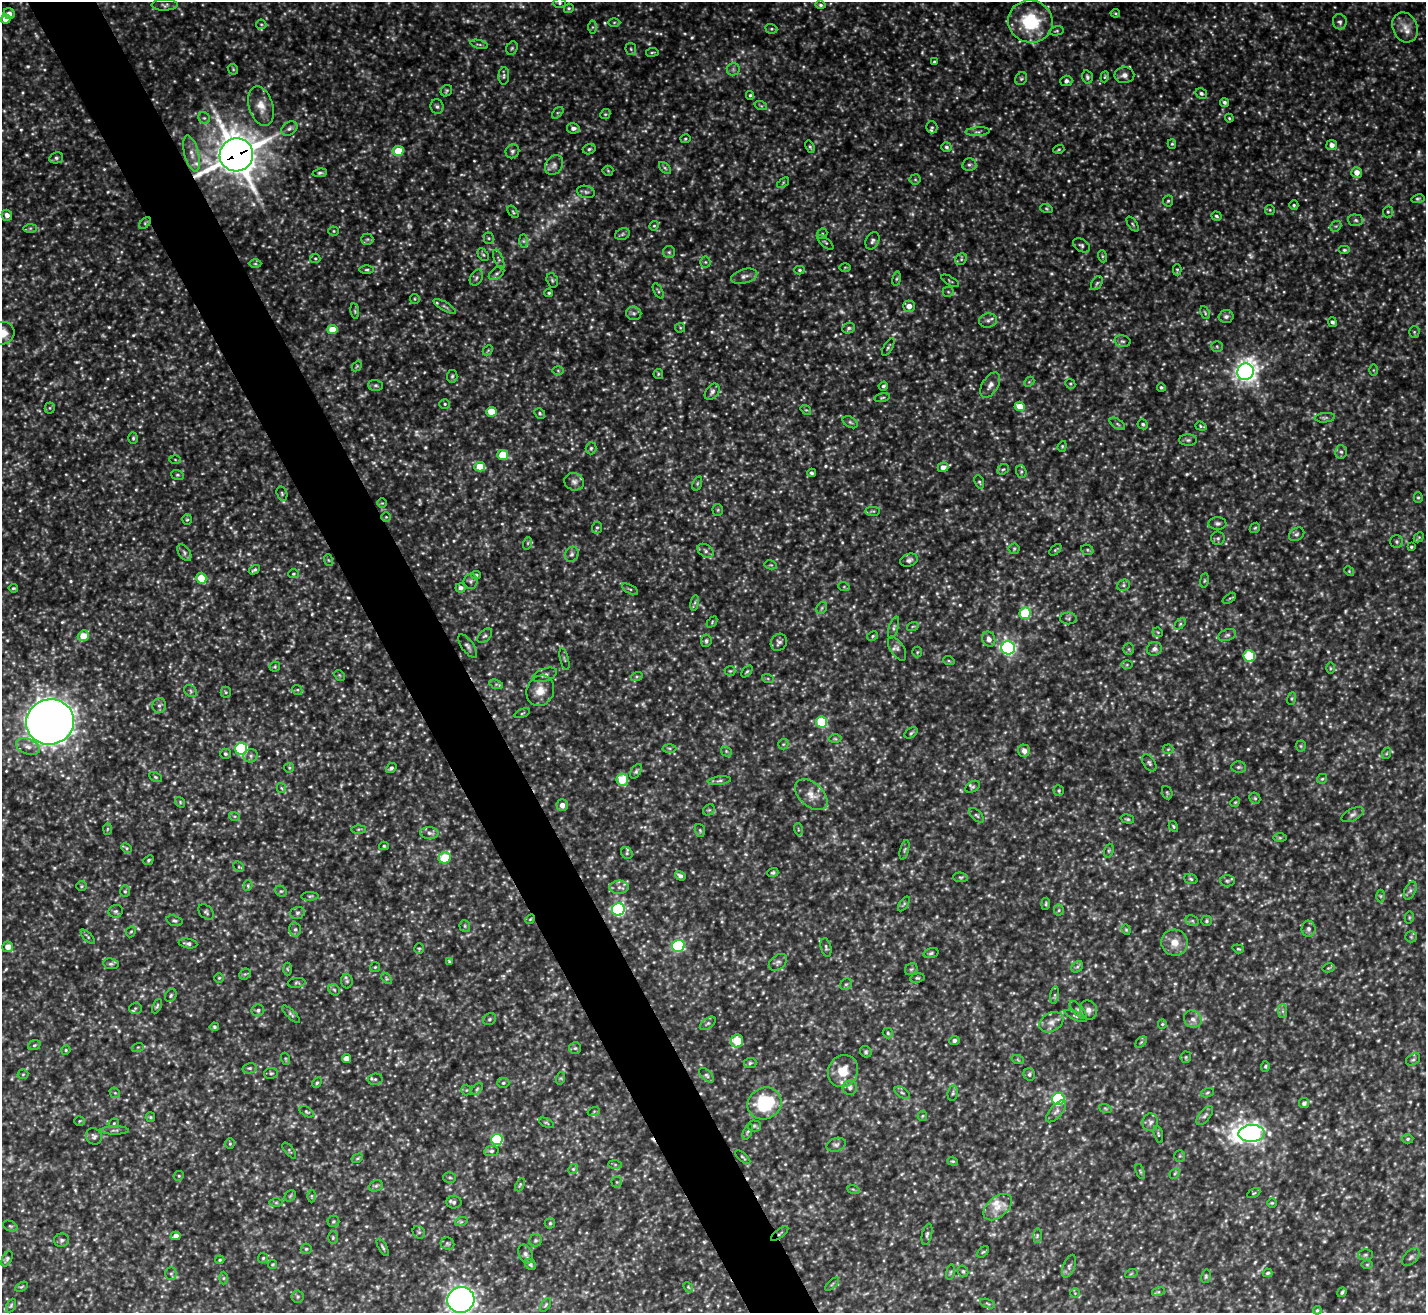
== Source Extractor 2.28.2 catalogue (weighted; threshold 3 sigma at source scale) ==
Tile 11 of 4 x 4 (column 3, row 3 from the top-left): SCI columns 2847-4270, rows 1464-2774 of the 5696 x 5683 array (HDU 1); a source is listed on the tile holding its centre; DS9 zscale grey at full resolution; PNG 1428 x 1315 px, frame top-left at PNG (2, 2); each listed source drawn as its Kron ellipse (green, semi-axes under 4 px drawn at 4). Shown black and unused: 5% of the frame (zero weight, under 3 of 5 exposures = <1% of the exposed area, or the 3 px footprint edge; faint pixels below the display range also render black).
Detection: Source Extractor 2.28.2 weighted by HDU 2 'WHT'; one run over the whole footprint, this tile lists its part. Background 0.232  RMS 0.028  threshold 0.126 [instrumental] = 3 sigma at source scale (4.5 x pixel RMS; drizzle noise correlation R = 1.50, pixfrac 1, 0.05/0.05 arcsec/px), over >= 5 px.
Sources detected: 877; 82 too faint to see at this stretch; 3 cosmic-ray / hot-pixel residue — neither listed nor drawn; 8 inside a brighter listed object's ellipse — not listed separately; of the other 784, all 500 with FLUX_AUTO >= 3.54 (the completeness limit of this list) listed and drawn (284 fainter detections not listed), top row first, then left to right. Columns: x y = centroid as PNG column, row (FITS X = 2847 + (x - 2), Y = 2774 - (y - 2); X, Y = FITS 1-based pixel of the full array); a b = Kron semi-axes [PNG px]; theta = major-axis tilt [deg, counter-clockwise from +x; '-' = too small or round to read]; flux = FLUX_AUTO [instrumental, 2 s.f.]
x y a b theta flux
560 3 6 5 - 5.1
165 5 13 5 1 9.6
820 5 5 4 - 5.4
569 8 5 4 - 4.8
1115 13 5 4 - 3.6
9 14 6 5 - 16
5 19 5 4 - 36
614 22 6 4 1 4.4
1030 22 22 21 - 160
1340 22 8 7 - 10
261 24 5 4 - 3.9
592 27 6 4 90 5.2
1405 27 15 12 -66 29
771 29 6 5 - 4.4
1056 31 7 4 9 4.4
479 44 9 3 -15 4.4
512 48 7 5 62 5.6
631 49 6 5 - 5.4
652 52 6 3 8 3.6
934 62 3 3 - 3.9
233 69 6 4 -46 3.8
733 69 6 6 - 7
1124 75 10 8 2 14
504 76 9 5 89 6.7
1087 77 6 5 - 6.1
1105 77 5 4 - 3.7
1021 79 7 5 56 5.1
1066 81 6 5 - 9.8
446 91 6 5 - 4.6
1201 93 6 5 - 6.9
750 95 4 4 - 3.8
1224 102 4 4 - 6.6
261 106 20 12 -74 38
761 106 6 4 -19 4.3
437 107 7 6 - 7.7
558 113 7 4 44 4.7
605 114 5 4 - 3.7
204 118 6 5 - 5.9
1229 118 4 4 - 3.6
932 127 6 5 - 4.9
573 128 6 5 - 12
289 129 9 6 33 10
978 132 12 4 3 7.2
685 139 5 4 - 3.7
1172 144 5 4 - 3.9
1332 145 5 5 - 16
810 147 6 4 -69 4.5
946 147 5 5 - 5.7
589 149 6 5 - 5.9
1059 149 5 4 - 3.6
398 151 5 5 - 81
512 151 7 6 - 8
191 154 18 7 -75 27
236 155 17 16 - 7600
56 158 7 5 12 6.5
554 165 11 8 57 15
969 165 7 6 - 6.9
665 168 7 4 -45 5.6
608 171 5 5 - 3.7
1357 172 5 5 - 23
320 173 7 3 6 5.4
915 179 5 5 - 4.3
783 183 7 3 38 3.7
586 192 9 6 -15 7.4
1418 199 7 4 8 4.4
1168 201 6 5 - 4.5
1294 205 4 4 - 4.3
1046 208 6 4 -18 4
1270 210 5 5 - 3.8
513 212 7 3 -54 3.7
1388 212 6 5 - 5
7 215 5 5 - 15
1216 216 5 4 - 5.1
1356 220 7 6 - 6.8
145 223 7 4 47 4.9
1133 224 8 4 -55 4.9
654 226 5 4 - 3.9
1336 226 6 4 41 4.6
30 228 6 4 1 5.3
334 231 5 4 - 3.5
622 234 7 5 23 6.2
822 234 6 4 44 4.5
489 238 5 5 - 4.3
367 239 6 5 - 5.9
523 241 7 4 -89 5.9
872 241 9 6 65 9.2
825 242 10 3 -42 4.5
1081 245 9 6 -31 7
1344 250 6 4 0 4.9
669 252 6 6 - 6
483 255 7 4 -52 4.9
1102 256 6 4 -71 3.9
315 258 5 4 - 4.3
499 259 10 4 -69 6.9
961 259 6 5 - 5.3
705 262 5 5 - 4.7
255 264 6 4 -1 4.7
845 267 6 4 1 3.6
367 270 7 3 1 4.3
799 270 5 4 - 4.8
1177 270 6 4 -90 3.9
497 273 9 5 37 6.3
744 276 13 7 15 15
476 278 9 6 60 7.1
897 279 7 3 81 3.7
552 280 7 5 -74 6
950 281 10 3 -29 3.6
1097 283 8 5 58 5.8
658 291 8 3 -61 4.2
948 292 5 5 - 4
549 293 4 4 - 4.5
415 299 5 4 - 3.7
445 306 13 4 -30 8
909 306 6 5 - 21
355 311 8 4 -82 4
634 313 8 6 -18 8.9
1205 313 7 4 -64 4.3
1226 316 7 6 - 10
988 321 9 7 10 10
1332 322 5 4 - 6.9
680 328 5 4 - 3.6
849 328 6 5 - 6.5
332 329 5 4 - 53
1414 332 5 5 - 4.4
2 333 12 11 - 41
1122 341 8 5 -14 6.8
1217 346 6 5 - 5.1
888 347 10 4 60 5.5
488 350 6 4 45 4
357 366 6 4 46 4.1
558 370 6 4 -1 3.9
1373 370 6 4 -90 4.1
1245 372 8 8 - 2000
658 374 5 4 - 3.6
452 376 6 5 - 5.6
1029 382 5 4 - 4.1
1070 384 5 4 - 3.9
376 385 7 5 -1 6.5
990 385 14 8 58 16
883 386 5 3 - 5.4
1161 387 4 4 - 4.4
712 392 9 6 52 9.6
882 398 8 4 12 4.3
445 404 5 4 - 4.3
1020 406 5 4 - 41
50 408 5 5 - 4.2
806 410 5 4 - 3.7
491 412 5 5 - 67
540 413 6 5 - 4.5
1325 418 10 5 5 6.4
850 422 8 5 -31 6.2
1117 424 9 4 -34 6.5
1143 424 5 5 - 5.6
1201 426 6 2 -21 4
133 438 5 4 - 4.6
1188 440 9 5 0 7.1
1062 446 5 4 - 3.7
591 448 6 5 - 5.8
1341 452 7 6 - 7.4
503 455 5 5 - 77
175 460 6 4 -2 3.5
480 467 5 5 - 68
943 467 5 5 - 20
1003 469 6 5 - 4.9
1021 472 6 5 - 5.4
812 473 4 3 - 4.8
177 475 6 5 - 4.7
574 482 10 8 -19 13
979 482 7 4 -68 4.6
697 483 7 4 71 4.9
282 494 7 5 -74 5.2
1418 498 5 4 - 4.3
382 503 5 4 - 3.6
718 510 5 5 - 4
873 511 7 4 1 4.5
386 517 4 4 - 3.7
187 520 5 5 - 3.9
1217 523 9 6 0 9
597 528 6 5 - 4.7
1255 528 6 4 44 4
1297 534 8 6 31 7.3
1419 537 6 4 44 3.9
1218 538 7 6 - 6.5
1397 542 6 6 - 6.4
528 543 6 4 71 4.1
1411 547 3 3 - 4.3
1014 549 5 5 - 4.4
1055 550 7 3 40 3.7
1087 550 6 5 - 4.2
706 551 9 6 -33 9.7
184 553 9 5 -55 8.5
572 554 8 6 61 8.9
328 560 6 4 -70 3.8
909 560 9 6 20 9.6
771 565 6 4 -10 3.7
254 570 6 4 31 6.2
1349 571 5 4 - 3.5
293 574 5 4 - 3.9
476 575 4 3 - 3.9
201 578 5 5 - 88
1204 580 7 3 81 3.7
471 581 7 7 - 7.2
1123 585 6 5 - 5.8
844 587 6 4 -18 3.6
13 588 5 3 - 3.7
461 588 5 4 - 9.3
630 589 9 3 -28 5
1229 598 7 4 35 3.8
695 603 8 4 81 6.1
822 608 6 4 61 5
1025 613 6 5 - 150
1068 618 8 6 -3 6.3
712 622 6 4 48 3.6
1180 624 7 4 45 4.8
913 626 6 3 19 3.8
894 628 11 4 73 7
1158 632 5 4 - 3.7
1227 635 9 5 20 8
83 636 6 5 - 48
485 636 9 5 42 6.8
873 636 6 4 29 4
989 639 8 6 -67 14
706 641 6 5 - 6.2
779 642 9 8 - 9.7
468 646 14 6 -55 10
1008 648 7 6 - 740
897 649 13 6 -58 12
1129 649 6 5 - 5
1154 649 7 6 - 11
917 652 5 5 - 4
1249 656 6 5 - 170
564 659 11 3 -75 4.4
949 661 6 3 -19 3.7
1127 665 6 4 1 3.8
275 667 5 5 - 3.7
1330 668 6 4 -90 3.7
730 671 5 5 - 4
747 671 7 4 47 4
339 675 6 4 -45 3.8
545 675 12 6 19 11
637 676 6 4 19 4.7
768 679 6 4 -20 3.9
496 684 7 4 -20 5.7
297 690 5 4 - 4.2
191 691 7 5 -39 5.9
540 691 15 13 66 38
226 692 5 5 - 4.1
1292 699 6 4 71 4.1
159 705 7 6 - 8.6
522 713 8 3 23 3.6
50 722 24 22 19 4000
821 722 5 5 - 160
911 733 7 4 33 4.9
835 739 6 4 -2 4.2
783 744 5 5 - 4
28 746 12 7 -22 18
1301 746 5 5 - 3.8
669 748 7 4 -1 4.4
241 749 6 6 - 420
1168 749 5 5 - 3.6
726 751 6 4 -48 4.4
1024 751 6 5 - 14
1387 753 6 4 70 3.8
225 754 5 5 - 5
251 756 7 6 - 8.6
1149 763 9 5 -56 7
1238 767 7 5 2 6.9
289 768 5 4 - 3.9
391 768 6 4 41 7.2
636 771 8 5 56 5.8
155 777 7 4 -27 4.4
1322 779 5 5 - 4
622 780 6 6 - 73
720 781 11 4 7 6.8
973 787 8 5 30 5.8
281 788 5 4 - 3.7
1059 791 5 5 - 4.9
1167 793 7 5 -68 3.9
811 795 19 12 -41 35
1255 798 6 5 - 4.9
180 802 6 4 -50 4.1
1235 802 5 4 - 3.6
562 805 6 5 - 18
709 810 6 5 - 4.5
977 815 9 5 -44 6.1
1353 815 12 6 27 9.9
234 816 5 3 - 3.9
1127 819 7 4 -16 4.4
1173 826 6 4 -60 3.7
107 829 6 4 88 3.7
359 829 7 4 1 4.3
798 829 6 3 -72 3.8
700 830 6 5 - 4.7
429 833 9 6 -3 11
1280 838 6 4 0 4.4
384 846 5 4 - 4.4
126 848 5 4 - 4.2
904 850 10 3 75 4.7
1109 851 7 4 71 4.8
627 853 6 5 - 5.5
445 858 6 5 - 99
148 860 5 4 - 4.6
239 867 6 4 -43 4.3
773 873 5 4 - 4.9
680 876 5 4 - 8.1
960 877 7 5 -5 5.3
1191 879 7 5 -19 5
1227 881 7 5 -2 5.9
81 886 5 5 - 3.9
248 886 5 4 - 3.9
619 887 9 6 2 12
125 891 6 5 - 5.2
281 891 6 5 - 5.3
1410 891 9 5 63 8.5
310 896 9 4 0 5
1380 896 6 4 -90 4.4
904 904 8 4 55 4.5
1046 904 6 4 83 3.9
618 909 6 6 - 560
1059 910 5 5 - 4.9
116 911 7 6 - 6.6
206 912 9 6 -45 6.5
297 913 7 5 16 7.6
1409 918 6 4 79 3.9
530 919 5 4 - 3.6
174 921 8 5 -16 6
1192 921 7 5 -29 5.2
1206 921 5 5 - 5.2
465 926 6 5 - 4.9
295 929 7 5 -76 7.4
1309 929 8 7 - 10
1126 930 5 4 - 3.7
131 932 6 4 65 3.9
88 937 9 4 -45 4.5
1411 937 6 5 - 4.5
188 943 9 4 -8 8.1
1174 943 13 13 - 36
678 946 6 6 - 350
8 947 5 5 - 24
826 947 9 5 -77 6.3
419 948 5 4 - 3.8
1238 949 6 4 -19 3.9
931 953 7 4 16 5.6
449 962 4 3 - 3.8
778 962 10 7 39 9.8
111 964 8 5 -8 6.4
375 967 5 5 - 4.1
1077 967 6 5 - 5.9
1328 968 6 4 12 4
287 969 6 4 -87 3.9
911 969 7 5 41 5.4
245 974 6 5 - 5.3
219 978 5 5 - 3.7
387 978 7 4 -46 4.6
917 978 7 4 8 4.7
347 981 7 6 - 6
296 983 9 5 7 5.8
846 984 6 5 - 5.5
334 990 6 5 - 4.7
171 995 7 5 59 5.3
1055 995 9 4 81 5.9
157 1006 8 4 64 4.9
135 1008 6 5 - 5.5
258 1010 6 6 - 7.4
1078 1010 11 5 -48 7.6
1088 1010 10 8 -70 13
1283 1011 7 4 -90 6.7
291 1014 11 4 -44 6.3
1076 1016 12 4 -24 6.6
490 1019 7 5 33 6
1193 1019 9 8 - 16
1051 1022 13 9 30 19
708 1023 9 5 36 6.5
1162 1024 5 4 - 3.8
214 1027 4 4 - 4.3
888 1033 5 5 - 4.5
954 1040 5 4 - 7.5
737 1041 6 6 - 78
1141 1042 7 4 45 4.1
34 1045 6 5 - 5
138 1047 6 4 18 3.6
575 1048 6 6 - 5.1
66 1050 5 4 - 3.8
866 1052 6 5 - 5.6
1186 1057 5 5 - 4.5
346 1058 4 4 - 33
286 1059 6 4 -71 3.7
1413 1059 8 5 35 6.5
1018 1060 6 4 -20 3.6
750 1063 6 5 - 5
1265 1066 5 4 - 3.8
250 1068 7 5 13 5.7
843 1071 16 14 61 59
271 1073 7 5 9 5.9
23 1074 5 5 - 4
1029 1074 6 5 - 6.5
706 1075 9 5 -43 7.3
561 1078 6 4 72 4.4
375 1079 7 5 8 6.7
317 1083 5 4 - 4.9
503 1083 6 5 - 5.1
850 1088 7 7 - 8.7
477 1089 7 4 45 4.6
466 1090 5 5 - 3.7
115 1093 6 4 -42 4.5
902 1093 8 5 -32 6.1
953 1093 8 5 81 5.7
1207 1093 6 4 19 4.5
1058 1099 6 6 - 420
765 1103 17 15 29 170
1304 1103 5 5 - 8.5
1105 1108 6 4 -19 4
594 1111 6 4 20 3.8
1056 1111 13 6 49 11
306 1112 8 4 -32 4.6
922 1116 5 5 - 4
1205 1116 11 5 52 8.7
150 1117 5 4 - 3.9
79 1121 5 4 - 3.7
1150 1122 9 7 79 11
114 1123 5 5 - 4.1
547 1123 8 4 -27 4.6
754 1126 6 5 - 5.5
114 1130 14 4 0 7.5
748 1132 8 4 67 5.6
1252 1133 13 8 3 1300
1158 1134 9 3 -75 3.8
94 1136 8 7 - 8.7
497 1139 6 5 - 270
1408 1139 6 4 3 4.7
230 1144 5 4 - 3.8
836 1145 10 6 17 9.2
289 1151 9 4 -52 4.2
491 1151 7 5 9 6.3
1180 1156 5 5 - 4.2
743 1157 9 3 -40 4.3
357 1158 6 4 30 4.1
953 1161 5 4 - 3.7
615 1164 7 4 -1 5.3
573 1169 5 4 - 4.6
1140 1171 8 4 -68 3.8
1175 1173 6 4 46 4.4
179 1176 5 4 - 4
450 1177 6 5 - 5.1
617 1182 5 5 - 4.4
520 1185 7 3 65 3.8
376 1186 7 5 21 6
853 1189 6 4 -19 3.8
1254 1193 7 4 27 3.8
290 1196 6 5 - 4.8
311 1196 6 4 -90 4.3
454 1202 7 6 - 7.1
276 1203 6 4 0 4.4
1272 1203 5 4 - 3.6
998 1207 16 10 40 35
333 1221 6 5 - 5.3
461 1222 6 4 18 4.6
550 1223 5 5 - 4.3
10 1226 7 5 -24 5.3
419 1232 7 5 -44 5.8
780 1234 10 3 38 4.9
927 1234 11 5 77 7.2
176 1236 5 4 - 17
1037 1236 7 4 89 5.2
333 1238 6 5 - 4.3
62 1240 7 6 - 7.2
535 1240 6 6 - 5.6
447 1244 7 6 - 5.5
383 1247 10 3 -60 5.6
306 1249 5 5 - 4.6
983 1252 7 4 43 4
525 1254 10 6 -64 10
1365 1255 7 5 1 6.5
1411 1257 11 6 45 8.9
263 1258 5 5 - 4.3
7 1259 8 5 63 5.5
220 1260 4 3 - 3.6
272 1264 4 4 - 4
530 1264 6 5 - 6.2
1367 1265 6 4 0 3.6
1069 1266 12 6 69 9.6
963 1271 6 5 - 5.7
950 1272 8 4 81 4.4
171 1273 6 5 - 6
1268 1273 5 4 - 4.7
1131 1274 6 4 19 3.6
1206 1276 7 5 77 4.6
223 1278 6 4 89 4.9
832 1284 8 3 45 4
21 1287 7 4 30 3.7
688 1287 5 4 - 3.8
1158 1292 6 4 17 5
1342 1292 5 3 - 5.1
1075 1293 5 5 - 3.7
298 1297 6 6 - 6.2
461 1300 13 13 - 1200
988 1304 8 3 -19 4.4
11 1305 7 4 63 4.1
546 1305 8 4 57 4.6
1317 1310 4 3 - 3.9
Overlapping masked pixels (flux is a lower limit): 3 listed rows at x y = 236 155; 530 919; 780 1234
Isophote crosses this tile's border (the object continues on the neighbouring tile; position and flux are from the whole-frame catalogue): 3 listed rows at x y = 1030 22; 2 333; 461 1300